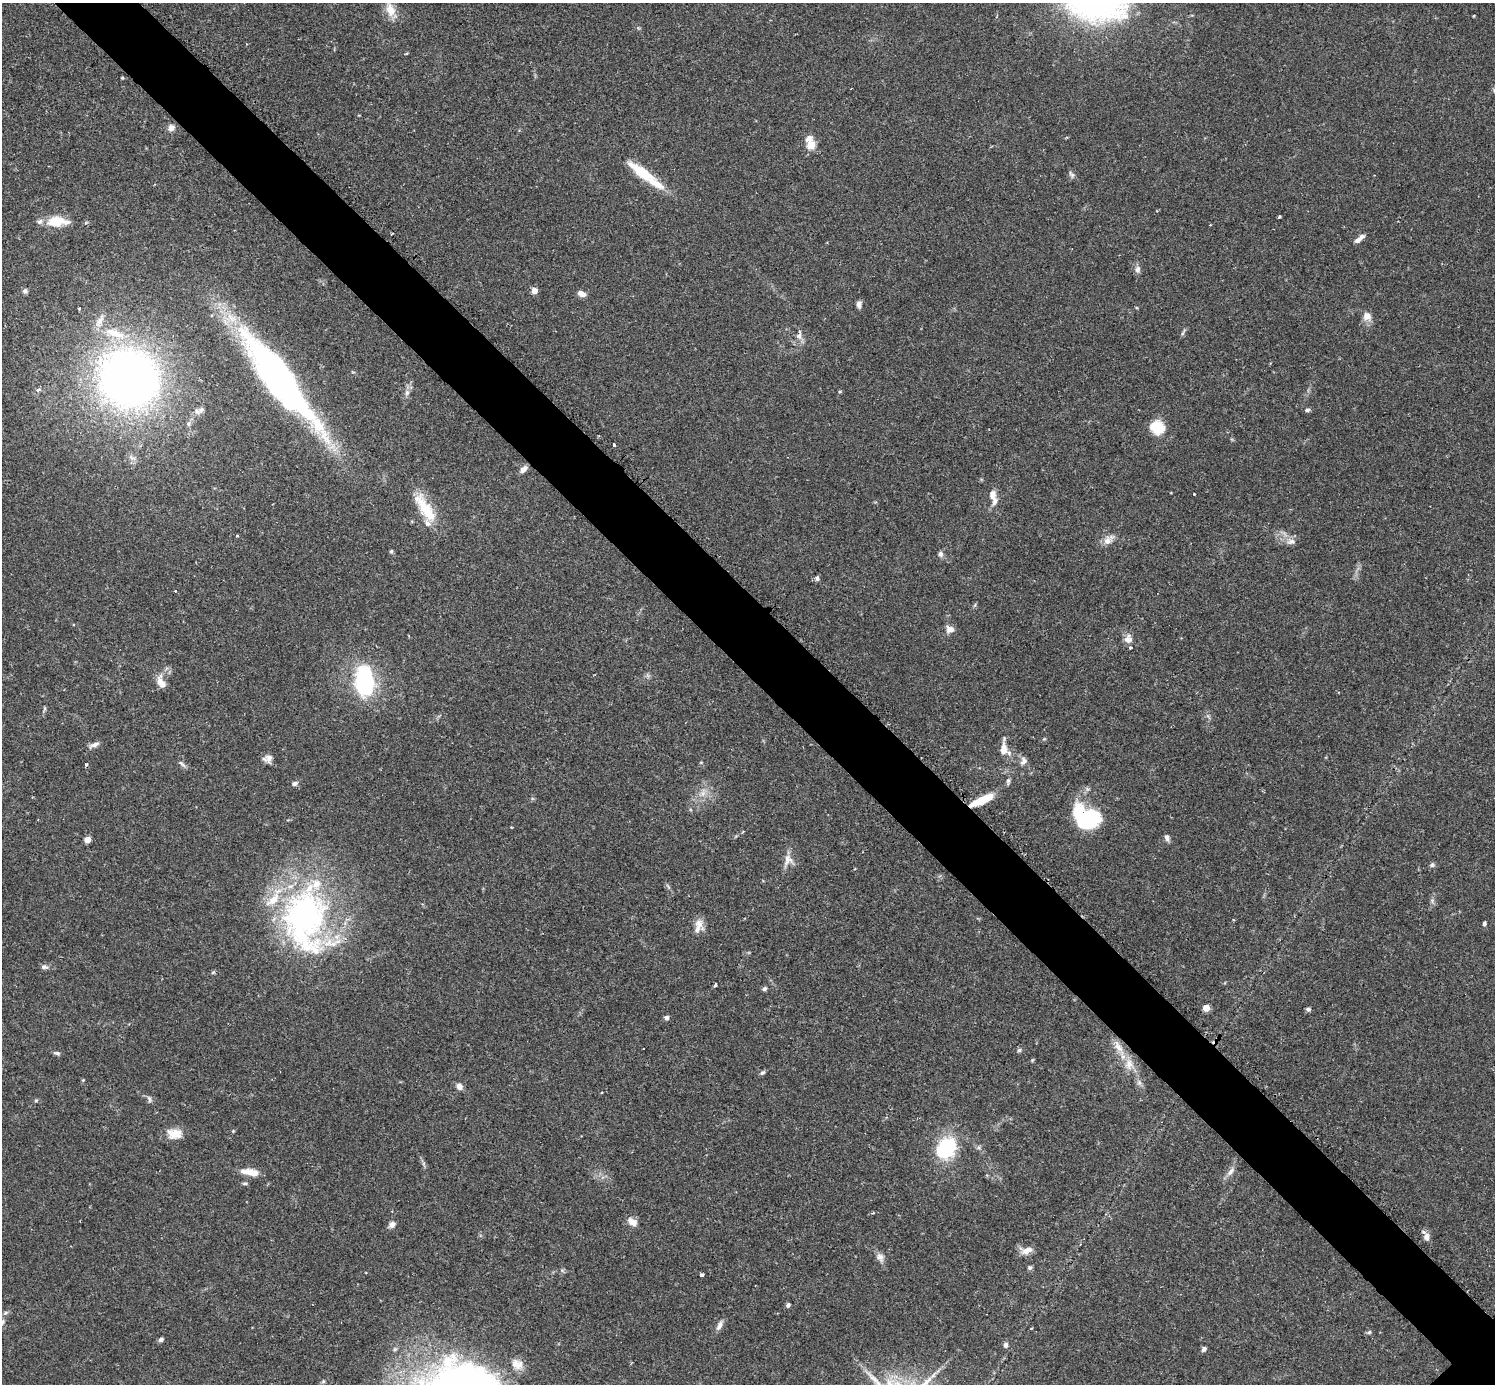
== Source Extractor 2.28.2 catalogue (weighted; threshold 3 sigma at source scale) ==
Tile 11 of 4 x 4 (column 3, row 3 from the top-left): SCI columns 3025-4517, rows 1573-2954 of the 6041 x 6041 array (HDU 1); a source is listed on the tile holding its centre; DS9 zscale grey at full resolution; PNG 1497 x 1386 px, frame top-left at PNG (2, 3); no overlay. Shown black and unused: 6% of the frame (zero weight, under 2 of 3 exposures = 2% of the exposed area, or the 3 px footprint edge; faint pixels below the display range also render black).
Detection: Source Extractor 2.28.2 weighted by HDU 2 'WHT'; one run over the whole footprint, this tile lists its part. Background 0.102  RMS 0.0058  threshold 0.0261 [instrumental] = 3 sigma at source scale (4.5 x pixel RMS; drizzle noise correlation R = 1.50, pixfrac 1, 0.05/0.05 arcsec/px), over >= 5 px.
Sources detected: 112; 1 inside a brighter object's white glare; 2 cosmic-ray / hot-pixel residue — not listed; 7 inside a brighter listed object's ellipse — not listed separately; the other 102 listed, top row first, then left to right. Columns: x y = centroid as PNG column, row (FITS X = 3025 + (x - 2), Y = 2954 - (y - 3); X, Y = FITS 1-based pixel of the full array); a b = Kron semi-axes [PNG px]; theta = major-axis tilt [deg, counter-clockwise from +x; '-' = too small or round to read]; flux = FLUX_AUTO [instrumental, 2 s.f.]
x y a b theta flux
390 10 17 10 -72 8
1474 16 3 2 - 0.61
122 78 4 3 - 0.53
171 128 9 8 - 2.7
809 138 8 7 - 4
811 145 5 5 - 20
642 172 36 11 -37 20
1071 175 11 5 -56 1.5
1279 216 3 3 - 0.7
56 221 26 15 5 12
1359 239 14 5 38 2.9
1137 269 9 7 83 2.2
25 291 6 6 - 1.6
534 291 5 5 - 6
581 294 9 6 -24 3.3
859 304 9 5 -89 2.1
79 309 3 3 - 1.2
1367 316 10 10 - 4.6
114 333 34 11 -19 18
1183 333 12 3 64 1.1
799 335 15 7 80 3.5
129 378 42 38 -22 470
279 378 104 24 -53 270
38 390 6 4 11 1.7
840 391 5 3 - 0.61
407 392 8 6 75 2.1
201 410 11 8 31 2.7
1307 410 7 5 10 1.1
188 424 7 6 - 1.5
1157 427 15 14 - 15
614 445 3 3 - 1.2
524 469 9 6 43 3
993 497 22 8 -77 5.6
425 508 41 13 -58 20
237 535 3 3 - 1.1
1107 541 13 11 76 4.3
1291 541 12 8 13 3.2
391 551 6 4 89 0.87
940 554 7 7 - 1.9
817 578 7 4 84 1.4
175 591 3 3 - 1.5
975 605 6 4 70 0.8
950 629 11 10 - 3.5
1128 639 12 10 81 3.9
364 680 38 22 -87 51
160 681 17 7 87 4.4
94 745 14 5 21 2.6
1004 749 19 7 88 7
269 758 12 10 -90 3.2
1023 761 11 8 67 2.7
182 764 12 4 -44 1.4
1008 781 9 5 89 1.3
294 783 7 6 - 1.7
703 794 9 7 90 3.2
982 800 26 7 25 15
1089 819 23 20 -39 54
1167 838 10 6 -71 1.8
87 840 5 4 - 10
788 860 17 15 -70 5.5
1432 865 7 6 - 1.2
1432 901 7 4 89 1.3
305 915 80 56 -90 170
1484 923 5 4 - 1.2
699 926 19 11 81 5.4
44 967 9 6 -1 1.8
715 985 4 3 - 3.6
764 989 6 5 - 1.3
1206 1008 5 4 - 12
1308 1009 5 4 - 1.6
666 1018 5 5 - 1.7
1118 1047 20 9 -61 6.9
1019 1050 6 5 - 1.1
57 1053 9 5 -10 1.3
1129 1064 16 12 -84 7.2
763 1072 8 5 35 1.1
83 1080 4 4 - 0.54
1139 1082 6 6 - 1.6
459 1086 9 6 -57 2.9
149 1099 10 5 -72 1.4
36 1100 6 4 19 0.72
233 1131 4 4 - 0.5
174 1134 19 12 -6 7.4
946 1148 19 14 55 48
250 1172 23 8 -8 7.1
1230 1172 13 7 53 3
245 1183 7 4 5 0.95
632 1222 13 8 -36 4.4
392 1224 8 7 - 2.6
1426 1236 11 7 -77 3.3
1027 1250 15 8 14 5.1
880 1257 12 9 -56 3.2
1030 1268 6 6 - 1.2
702 1275 4 3 - 1.3
788 1305 6 5 - 1.3
2 1322 10 5 65 1.9
719 1326 14 6 66 2.8
1369 1332 5 4 - 0.87
161 1339 6 5 - 1.4
1005 1345 7 6 - 1.6
1204 1349 5 5 - 1.8
517 1364 17 13 -36 6.5
323 1382 6 4 20 0.84
Overlapping masked pixels (flux is a lower limit): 1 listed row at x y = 982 800
Isophote crosses this tile's border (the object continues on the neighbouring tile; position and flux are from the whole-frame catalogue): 1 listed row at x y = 2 1322